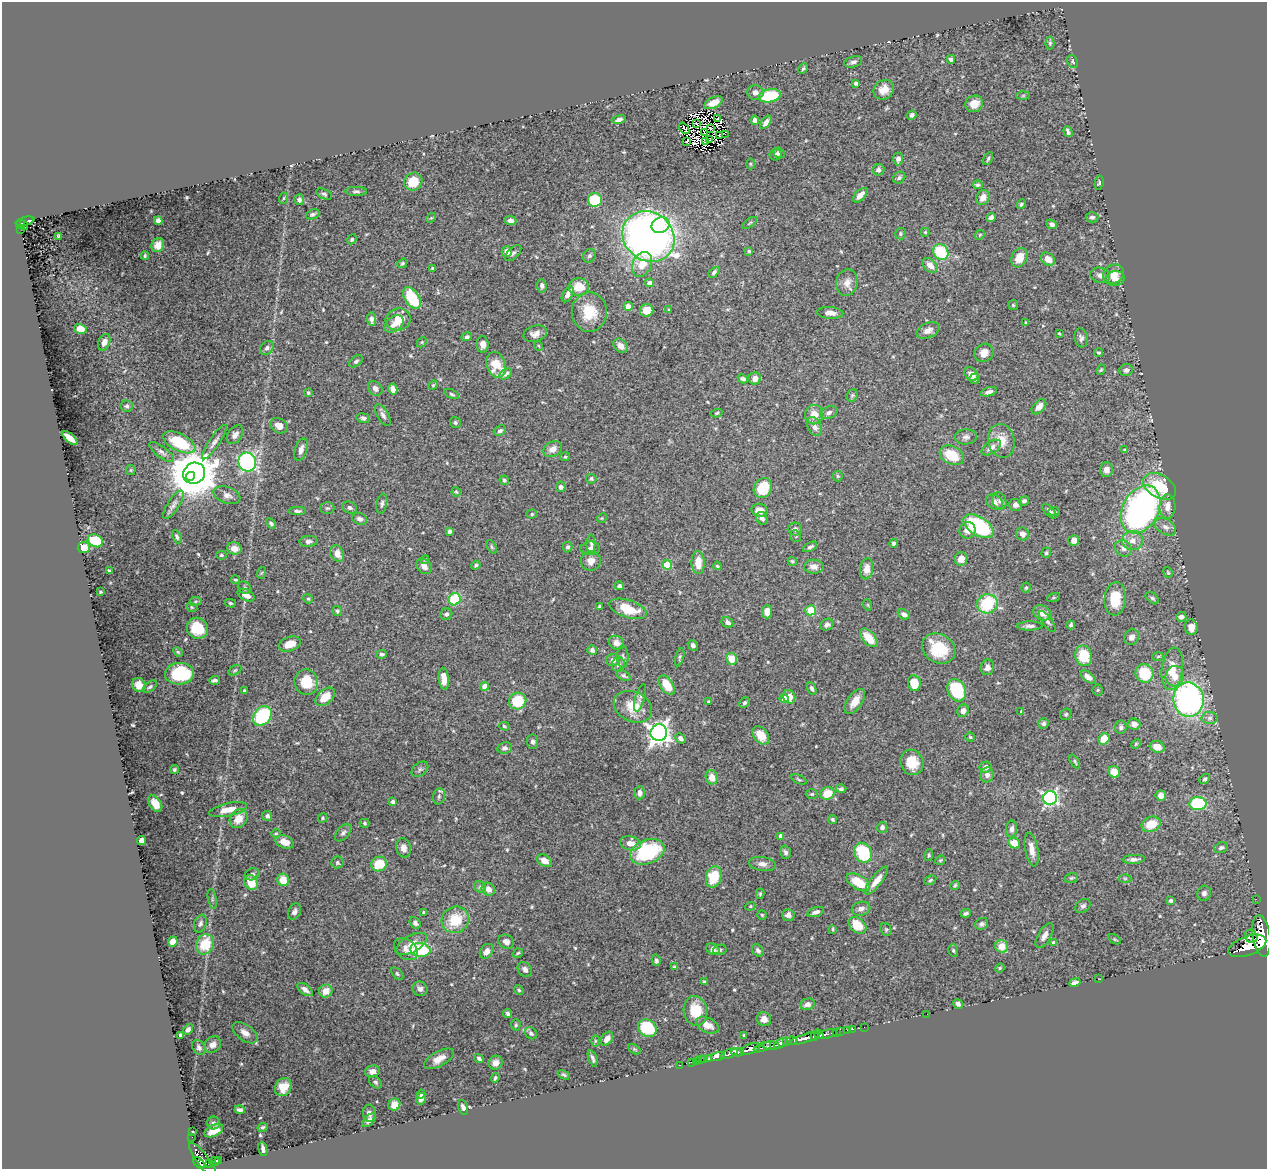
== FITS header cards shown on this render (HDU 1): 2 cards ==
NAXIS1  =                 1265
NAXIS2  =                 1167

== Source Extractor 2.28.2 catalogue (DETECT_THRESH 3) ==
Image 1265 x 1167 px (HDU 1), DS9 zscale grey, 1 PNG px = 1 image px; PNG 1269 x 1171 px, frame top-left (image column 1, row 1167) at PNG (2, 2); each listed source drawn as its Kron ellipse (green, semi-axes under 4 px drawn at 4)
Background 0.996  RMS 0.016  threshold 0.0488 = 3 sigma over >= 5 px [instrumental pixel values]
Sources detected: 573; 7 with non-positive FLUX_AUTO (blend fragments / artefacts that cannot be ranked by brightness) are neither listed nor drawn; of the other 566, the 500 brightest by FLUX_AUTO listed and drawn (66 fainter detections omitted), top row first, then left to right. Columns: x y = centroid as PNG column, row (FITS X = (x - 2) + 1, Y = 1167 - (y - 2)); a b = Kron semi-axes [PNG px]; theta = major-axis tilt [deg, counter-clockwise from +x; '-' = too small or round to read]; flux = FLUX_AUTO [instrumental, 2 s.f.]
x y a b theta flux
1050 43 6 4 89 1.8
951 59 4 4 - 3.2
1073 61 7 5 -67 1.7
853 62 9 5 16 3.6
803 69 5 3 - 1.5
856 83 4 3 - 3.3
884 90 11 9 41 12
755 92 8 7 - 5.8
769 96 11 6 12 56
1023 96 6 4 1 1.7
714 103 10 5 26 11
974 104 9 8 - 12
912 115 5 4 - 2.6
718 118 3 2 - 2
619 120 7 4 11 4.3
755 120 5 4 - 3.9
766 122 7 4 51 4.6
696 124 3 2 - 1.3
684 128 6 2 -51 2.9
710 128 4 2 - 1.3
705 132 4 2 - 1.4
1068 132 6 3 -70 2.6
725 134 2 2 - 2.8
720 136 3 2 - 1.9
710 140 3 3 - 1.9
706 141 4 2 - 1.6
687 142 4 3 - 2.5
779 153 6 5 - 2.9
775 154 6 5 - 2.6
988 158 7 3 61 2
898 159 6 5 - 4.7
750 164 5 3 - 1.2
878 170 6 5 - 4.1
899 178 7 5 41 2.4
413 182 9 8 - 19
1099 182 7 4 82 2
978 185 5 4 - 2.1
356 191 10 4 0 2.6
324 194 8 4 -27 2.2
860 195 9 5 46 8
983 197 7 6 - 9.3
284 198 6 3 71 1.2
299 200 5 5 - 2.9
595 200 7 7 - 43
1021 204 5 4 - 2
313 214 7 4 23 2.1
991 217 5 4 - 4.5
1092 217 6 5 - 2.8
431 218 5 4 - 1.3
510 220 6 4 -4 5.3
25 221 10 3 15 180
158 221 4 4 - 5.9
750 223 8 3 34 1.4
21 224 5 3 - 110
1052 224 5 4 - 3.7
24 225 5 3 - 84
661 225 9 7 23 28
21 229 2 2 - 14
925 232 4 4 - 1.4
900 234 5 5 - 1.9
980 235 5 4 - 1.4
58 236 4 2 - 1.2
648 236 27 24 -39 720
352 239 5 4 - 2
158 245 7 6 - 6.9
507 251 5 5 - 8.3
749 251 4 3 - 1.5
941 252 8 7 - 48
513 253 10 5 45 3
145 256 4 3 - 1.4
589 256 7 6 - 2.8
1019 258 10 7 61 16
1048 259 7 6 - 9.1
402 263 5 4 - 1.6
642 264 13 9 64 20
930 265 9 6 -45 10
433 268 3 3 - 1.4
714 272 6 4 45 2.9
1113 274 10 9 - 11
1100 275 10 7 -12 5.3
1115 279 10 7 5 8
649 283 5 4 - 6.1
847 283 13 10 81 9.5
542 286 7 5 -86 3.5
579 287 10 8 5 19
568 294 9 4 61 7.5
412 298 12 7 -58 52
1013 305 5 5 - 1.3
628 306 4 4 - 8
647 310 7 6 - 11
669 310 3 3 - 1.2
589 312 19 17 -90 31
830 313 13 6 -3 7.2
371 319 7 4 -83 4.9
398 319 12 11 - 17
1026 323 3 2 - 1.3
394 324 11 7 38 7.6
80 329 6 5 - 12
928 330 12 7 24 6.2
535 334 12 8 15 7.1
1059 334 3 3 - 1.2
467 337 5 4 - 2.4
1081 338 9 6 -79 3.8
104 342 9 5 68 6.7
422 342 6 4 46 1.3
483 344 8 6 -87 5.8
539 346 5 3 - 1.2
620 346 8 6 -44 6.5
267 348 8 6 49 3.6
984 353 10 9 - 9.2
1099 353 4 4 - 1.7
356 361 7 5 37 2.5
496 365 13 9 -71 24
1101 370 5 4 - 1.3
1126 370 7 6 - 3.6
506 374 7 4 34 3.8
971 374 8 6 -38 7.2
755 378 6 6 - 6.4
743 379 5 4 - 3.2
974 379 5 5 - 3.5
433 385 5 4 - 1.2
375 388 8 6 -48 4.3
393 389 6 4 -78 7.2
989 392 8 4 17 4.9
308 393 4 3 - 1.2
452 394 8 4 -25 1.8
852 395 7 5 68 1.9
127 406 6 6 - 2.5
1039 407 9 5 48 7.9
717 413 6 4 11 1.7
829 413 9 6 24 4.2
383 415 12 5 -59 4
814 415 10 9 - 12
363 418 7 5 -9 2.7
455 422 6 5 - 1.7
279 426 9 7 -33 8.5
814 427 10 6 -63 6
500 431 6 5 - 3.1
235 435 10 7 53 4.7
966 437 11 7 4 4.4
70 438 10 4 -40 12
1001 441 17 13 -76 17
179 442 17 8 -27 48
214 442 20 5 56 5.7
991 448 11 6 34 6.5
301 449 11 6 71 6
553 449 10 7 30 8.4
1125 450 3 3 - 1.6
162 452 15 5 -37 4.4
952 455 13 9 -27 28
565 457 5 4 - 1.3
247 462 10 8 -70 180
131 470 5 4 - 1.4
1106 470 7 6 - 6.7
194 473 11 10 - 4900
190 476 4 2 - 660
838 476 5 5 - 1.6
591 479 5 5 - 2.2
504 480 5 4 - 2.2
1160 486 18 11 -31 49
561 487 5 5 - 3.9
763 488 10 8 57 35
456 492 5 4 - 1.2
227 495 14 8 -20 6
999 501 9 6 -71 3.7
1024 501 5 4 - 3.1
995 502 9 7 -33 5.3
382 504 10 5 79 2.9
173 505 17 6 57 5.1
1015 505 6 6 - 4.5
1167 506 12 8 86 9.7
350 507 7 5 -22 3.4
327 508 7 5 0 2.2
1141 509 25 18 62 370
760 510 8 6 -13 11
297 511 8 4 1 2.8
1049 511 9 4 -45 3.2
1054 511 5 4 - 1.7
532 514 5 4 - 1.7
602 518 5 4 - 1.3
762 518 7 5 -58 3.7
360 519 8 5 -18 4
271 523 6 4 -44 2.2
979 526 17 9 -32 110
1165 527 11 7 -31 5.5
795 529 7 6 - 3.6
967 530 8 8 - 6.9
450 531 4 4 - 3.2
1022 534 6 6 - 5.5
795 536 6 5 - 1.9
177 537 7 4 -65 2.2
95 541 8 6 -27 39
308 541 9 5 3 3.8
1074 541 5 5 - 4.8
1132 541 10 9 - 9.3
894 543 4 4 - 2.7
591 544 9 4 -90 2.7
491 547 7 4 -59 1.7
568 547 5 5 - 2.3
810 547 7 4 29 2.9
84 548 6 5 - 18
234 548 7 6 - 9.5
590 548 9 7 4 3.8
1123 548 9 7 -38 5.4
1046 553 5 4 - 2
337 554 8 6 -62 10
221 555 5 4 - 1.8
961 559 7 6 - 9.3
425 560 4 3 - 1.3
591 561 10 10 - 7.1
792 561 5 4 - 1.5
698 562 11 6 -88 17
476 565 5 4 - 2.2
667 565 5 4 - 44
424 566 9 6 -44 6
717 566 4 3 - 1.3
814 567 10 7 -3 6.2
867 569 10 6 80 8.4
109 571 3 2 - 1.4
1168 572 6 4 -68 1.4
261 573 6 4 70 1.2
235 580 4 3 - 1.6
619 586 4 4 - 3.6
245 588 7 5 -32 2.3
1026 588 5 4 - 1.5
100 592 3 3 - 1.3
246 595 9 5 -27 7.4
1053 597 7 3 19 1.3
1152 598 7 5 -40 2.4
308 599 5 4 - 1.3
455 599 6 6 - 56
1115 599 16 10 85 32
195 601 6 3 9 1.3
230 603 5 4 - 1.7
987 604 11 9 14 59
868 605 6 3 -72 1.2
600 606 4 3 - 2.3
192 607 6 4 -24 1.4
628 609 19 8 -18 30
811 610 5 5 - 51
337 611 5 4 - 1.9
767 612 6 5 - 10
1042 613 10 7 -23 11
446 614 6 5 - 2.8
904 614 6 4 -28 4.6
1181 617 5 5 - 4.4
1047 621 12 5 -54 3.2
727 622 6 5 - 3.9
827 625 7 5 29 3.4
1071 625 4 3 - 2.2
1030 626 12 4 0 3.8
1191 627 8 6 -83 9.5
197 628 11 10 - 30
1132 637 8 7 - 5.8
869 638 11 6 -48 23
616 643 8 6 -30 6.6
290 644 11 7 19 13
693 645 6 4 -46 2.9
939 649 17 14 -31 41
592 650 5 4 - 3
178 652 6 3 -45 1.3
382 654 5 4 - 2.2
1084 656 10 8 -76 34
1158 656 6 4 3 1.5
623 657 11 6 -89 3.3
680 657 9 3 75 1.8
732 659 6 5 - 20
613 660 7 6 - 5.8
618 664 7 6 - 3.6
987 667 8 6 70 5.5
1172 669 21 10 83 21
235 670 7 4 29 1.7
1144 673 9 8 - 40
179 674 14 11 4 56
623 676 7 5 -31 2.5
1175 676 10 9 - 13
1088 677 8 5 -38 6.5
444 679 11 5 -84 9.4
215 680 5 3 - 2.6
306 682 13 11 -75 28
914 683 8 6 -80 20
139 685 7 6 - 7.1
667 685 11 6 -56 22
485 686 4 4 - 14
150 687 8 4 37 2.2
812 688 7 4 -67 2.7
957 690 12 9 -65 71
1098 690 5 5 - 1.3
244 691 3 3 - 1.6
325 697 11 7 41 19
789 697 7 6 - 13
640 698 14 4 73 3.2
784 698 4 4 - 15
1188 700 17 15 -81 260
518 701 8 8 - 41
855 701 14 7 55 13
709 702 4 3 - 1.6
744 703 6 4 44 2.1
633 707 20 15 -25 28
963 711 6 5 - 6.9
1021 711 4 3 - 1.4
1066 714 6 5 - 1.8
262 716 11 8 50 110
1210 718 8 6 2 4
1043 723 5 5 - 3
1134 724 6 5 - 5.3
504 726 5 4 - 1.7
1121 727 6 6 - 2.7
659 733 8 8 - 750
761 735 10 7 -50 17
970 737 4 4 - 1.4
681 738 6 4 -41 3.9
1104 739 6 5 - 19
532 742 7 5 -86 2.8
1136 744 5 4 - 1.3
1157 747 7 6 - 11
505 748 7 6 - 3.9
912 762 13 11 -73 22
1075 762 7 3 -59 1.7
986 767 6 5 - 6.6
420 769 9 6 39 3.3
174 770 4 3 - 1.8
1114 772 6 5 - 15
987 775 7 6 - 5
712 777 7 6 - 13
799 779 8 3 -23 1.4
1205 779 6 4 45 2.3
841 789 5 4 - 2.3
640 793 6 5 - 5.7
827 793 7 6 - 22
812 794 6 5 - 1.6
1161 795 5 5 - 8.1
439 796 8 6 76 2.9
1050 798 7 6 - 260
393 801 3 3 - 2.9
155 803 9 6 -57 9.7
1198 804 8 6 -2 77
228 810 19 6 12 15
267 816 5 5 - 3.2
323 818 5 4 - 1.6
238 819 10 8 52 16
832 820 5 4 - 1.7
365 823 5 4 - 1.8
1151 824 10 7 23 22
882 827 5 5 - 3.9
1012 829 8 5 84 4.4
276 833 4 4 - 1.4
343 833 10 6 49 3.5
781 836 4 4 - 7.6
142 841 4 4 - 11
285 842 9 6 -20 11
630 843 10 7 -11 9.2
1014 843 6 5 - 15
403 848 10 7 -76 6.5
1221 848 7 5 22 2.9
1032 849 17 6 -80 10
647 852 18 12 21 89
785 852 7 5 -72 3.2
863 853 10 8 -63 58
929 855 6 3 81 1.6
1134 859 11 4 3 4.1
940 860 5 4 - 1.3
544 861 8 5 -28 9.3
337 863 6 6 - 2.5
379 864 8 7 - 25
762 864 13 7 -9 5.5
252 874 8 6 20 3.3
714 877 11 7 74 32
1071 878 7 5 16 1.7
1125 878 6 4 0 1.4
283 880 6 5 - 17
930 880 6 4 27 1.7
876 881 17 5 52 12
858 882 13 7 -31 27
251 883 8 6 -52 19
955 885 5 4 - 1.6
480 887 6 5 - 2.3
488 889 7 6 - 6.7
1204 893 7 7 - 4.2
760 894 5 4 - 1.5
212 899 10 3 -80 1.6
1256 899 2 2 - 9.7
1171 901 4 4 - 2.9
750 906 5 4 - 1.3
1083 906 8 6 37 3.1
861 909 9 7 13 5.4
294 911 8 6 62 3.8
424 912 3 3 - 1.4
815 912 9 4 17 4.2
966 913 5 3 - 2.7
762 915 5 4 - 1.4
788 915 6 6 - 4.6
455 920 14 13 - 33
415 923 6 5 - 3.8
200 924 9 6 72 3.1
982 924 7 5 34 3
857 925 10 7 -39 25
833 929 4 2 - 1.4
886 929 7 5 -70 1.7
1044 936 14 6 60 6.2
1251 936 7 6 - 750
1261 936 21 8 -81 5000
1114 939 7 4 -32 1.4
173 942 5 4 - 12
506 942 8 6 -31 5.5
1053 942 4 3 - 2
205 944 10 9 - 31
412 944 17 8 29 11
1001 946 6 6 - 15
1247 946 20 9 20 4100
406 949 13 9 -38 7.8
713 949 7 5 -35 4.8
420 950 10 7 -8 63
720 950 7 5 14 2.2
758 950 7 5 -55 3.3
953 950 6 5 - 1.8
487 951 8 6 52 7.5
518 953 5 3 - 1.4
656 960 5 4 - 2.2
674 967 4 3 - 1.7
1000 968 5 4 - 1.2
525 970 8 6 -52 5.1
397 974 7 4 -46 1.8
1099 979 3 2 - 1.6
704 982 4 3 - 1.5
1075 983 6 4 20 4.1
420 989 7 7 - 4.1
305 990 9 5 -36 5.4
519 990 5 4 - 1.5
326 991 7 6 - 12
807 1004 7 5 15 5.2
958 1004 5 4 - 3.6
695 1011 15 11 -79 27
508 1013 4 4 - 2.8
927 1014 2 2 - 42
764 1019 7 7 - 7.7
516 1025 6 4 85 1.6
707 1025 12 7 -25 11
864 1027 2 2 - 12
647 1028 10 8 -35 57
188 1029 6 4 49 3.9
853 1029 2 2 - 14
847 1030 2 2 - 16
836 1032 2 2 - 15
840 1032 3 2 - 42
245 1033 14 8 -36 7.2
531 1033 7 5 -42 3.1
819 1034 5 4 - 720
827 1034 10 3 14 63
181 1035 4 3 - 4.6
744 1035 3 3 - 1.2
815 1036 4 3 - 450
805 1038 16 4 18 1600
607 1039 8 5 55 6.1
595 1041 5 4 - 1.4
786 1041 4 3 - 190
791 1041 5 4 - 160
781 1043 7 4 28 560
213 1044 9 7 34 6
771 1046 8 4 -1 350
762 1047 9 4 22 430
199 1048 8 6 -58 3.1
634 1049 7 4 -31 1.4
750 1049 10 5 22 1800
737 1052 6 3 -1 450
729 1054 9 4 21 1000
718 1057 7 3 17 320
479 1058 5 4 - 2.4
593 1058 8 3 -70 2.9
439 1059 16 7 29 11
709 1059 3 3 - 140
700 1060 3 3 - 43
704 1060 3 2 - 7.7
696 1061 2 2 - 10
691 1062 2 2 - 13
496 1063 7 6 - 8
679 1065 3 2 - 18
372 1071 7 6 - 6.2
564 1075 6 4 -30 1.7
495 1078 5 3 - 1.9
375 1082 7 5 -40 2.3
283 1087 9 8 - 13
421 1094 4 4 - 2.2
421 1099 6 5 - 4.1
394 1105 6 6 - 12
463 1107 8 4 -72 3.5
240 1110 5 3 - 3
369 1113 8 6 -86 5.4
369 1120 8 4 45 4.4
213 1123 6 6 - 2.7
263 1127 5 4 - 1.9
214 1131 10 5 25 14
192 1132 3 3 - 1.2
192 1137 2 2 - 8.9
263 1149 7 3 -77 3.6
203 1160 22 6 -53 790
218 1160 4 3 - 110
214 1162 5 3 - 160
199 1163 7 4 -44 610
209 1163 3 2 - 87
At the frame edge (FLAGS 8, measured only in part): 1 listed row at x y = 1261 936
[66 fainter detections neither listed nor drawn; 7 non-positive-flux detections neither listed nor drawn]